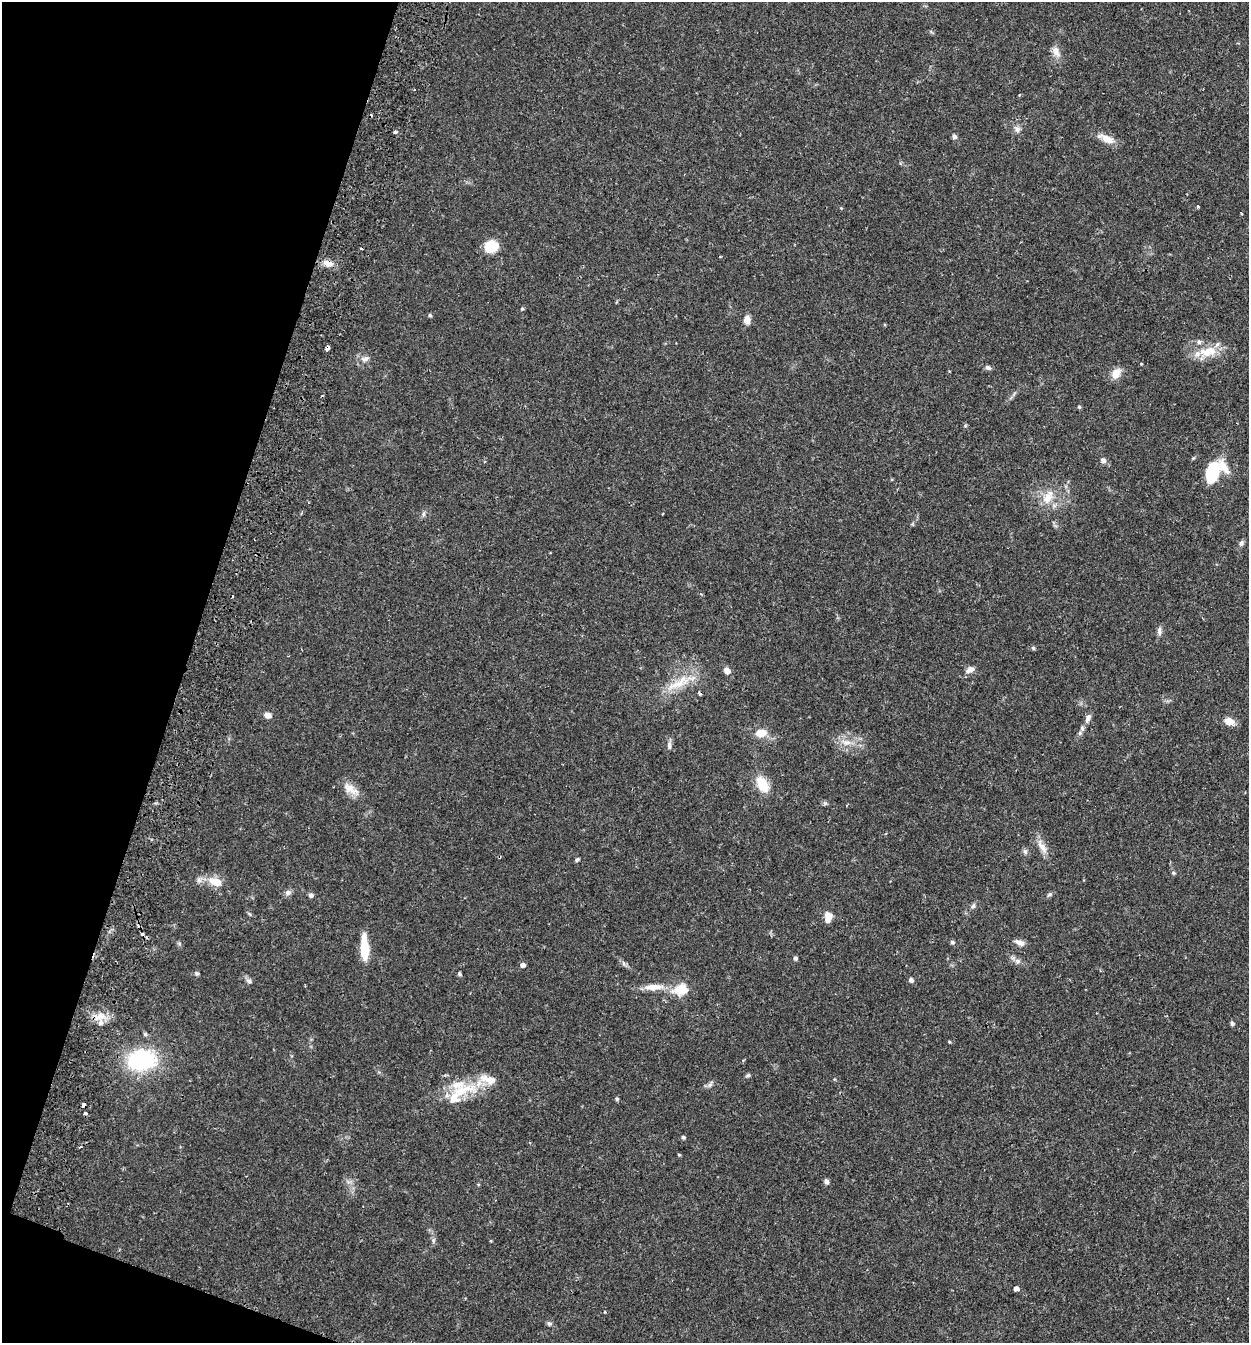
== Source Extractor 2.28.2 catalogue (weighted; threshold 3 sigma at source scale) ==
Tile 9 of 4 x 4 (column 1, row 3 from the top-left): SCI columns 191-1437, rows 1371-2711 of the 5497 x 5417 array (HDU 1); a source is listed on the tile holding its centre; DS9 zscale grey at full resolution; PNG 1251 x 1345 px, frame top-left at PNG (2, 2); no overlay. Shown black and unused: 16% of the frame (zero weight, under 2 of 3 exposures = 3% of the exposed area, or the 3 px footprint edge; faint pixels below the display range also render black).
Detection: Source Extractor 2.28.2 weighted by HDU 2 'WHT'; one run over the whole footprint, this tile lists its part. Background 0.0653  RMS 0.0051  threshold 0.023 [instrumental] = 3 sigma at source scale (4.5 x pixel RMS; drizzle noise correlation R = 1.50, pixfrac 1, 0.05/0.05 arcsec/px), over >= 5 px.
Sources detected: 90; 6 cosmic-ray / hot-pixel residue — not listed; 7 inside a brighter listed object's ellipse — not listed separately; the other 77 listed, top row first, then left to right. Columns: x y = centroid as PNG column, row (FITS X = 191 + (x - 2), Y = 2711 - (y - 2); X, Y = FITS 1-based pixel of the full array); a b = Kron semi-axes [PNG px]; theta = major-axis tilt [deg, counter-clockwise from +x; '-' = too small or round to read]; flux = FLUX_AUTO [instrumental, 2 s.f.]
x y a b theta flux
1056 52 16 9 -72 3.5
1017 129 10 8 -56 2.1
395 132 4 4 - 0.94
954 136 6 5 - 1.4
1107 139 20 9 -27 5.4
1198 207 4 3 - 0.49
841 208 4 4 - 0.38
491 246 15 14 - 8.8
328 263 12 8 -16 4
522 309 4 4 - 0.56
430 315 5 4 - 0.82
747 319 8 6 -90 3.8
327 348 4 3 - 3
1208 352 28 13 7 11
365 359 11 6 21 2.2
1141 364 4 3 - 0.41
988 368 7 6 - 1.3
1116 373 14 10 67 4.8
1079 407 4 4 - 0.69
1103 460 6 6 - 1.8
1213 472 19 11 70 28
1048 497 21 12 61 7.7
423 514 7 4 89 0.94
1241 543 8 6 71 1.3
1159 631 12 5 89 1.7
1033 648 5 5 - 0.78
970 669 12 7 31 2.6
727 671 8 7 - 2.5
678 684 35 8 18 9.9
267 715 8 6 -21 2.8
1088 718 11 6 66 2.3
1229 721 10 8 -17 5.3
1082 729 7 5 -71 1.2
761 733 15 10 1 5.7
846 742 14 7 -8 3.9
669 745 10 5 90 1.6
762 784 19 11 -61 10
350 788 24 11 -43 5.8
1042 847 23 8 -55 4.6
1025 851 8 5 -63 1.3
577 860 5 4 - 0.87
1173 873 6 5 - 0.73
216 882 16 9 -18 7.4
288 892 8 7 - 1.7
311 895 6 5 - 1.3
1049 895 8 5 40 0.97
973 906 8 5 72 1.2
828 917 13 8 82 4.7
952 942 5 5 - 0.81
1019 943 13 6 -21 2.8
364 948 25 8 -87 14
795 958 5 5 - 1.1
1017 961 8 7 - 1.9
623 963 7 4 -71 0.95
523 965 5 5 - 1.7
197 973 6 5 - 0.83
459 974 6 4 -43 0.77
911 980 6 5 - 1.5
249 981 7 6 - 1.3
653 987 31 8 3 6.9
681 989 7 6 - 26
99 1016 19 9 19 5.6
1232 1024 6 5 - 1
949 1042 4 3 - 0.5
142 1060 24 17 4 54
748 1075 7 4 18 0.8
710 1085 8 5 45 1.3
462 1091 48 13 16 20
617 1099 5 5 - 0.8
84 1105 4 3 - 4.4
683 1137 5 4 - 0.82
80 1147 4 3 - 0.51
679 1154 5 3 - 0.48
826 1181 7 5 -69 1.4
1016 1289 6 5 - 1.8
604 1312 3 3 - 0.51
549 1324 7 6 - 1.1
Overlapping masked pixels (flux is a lower limit): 3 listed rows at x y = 328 263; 327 348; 84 1105